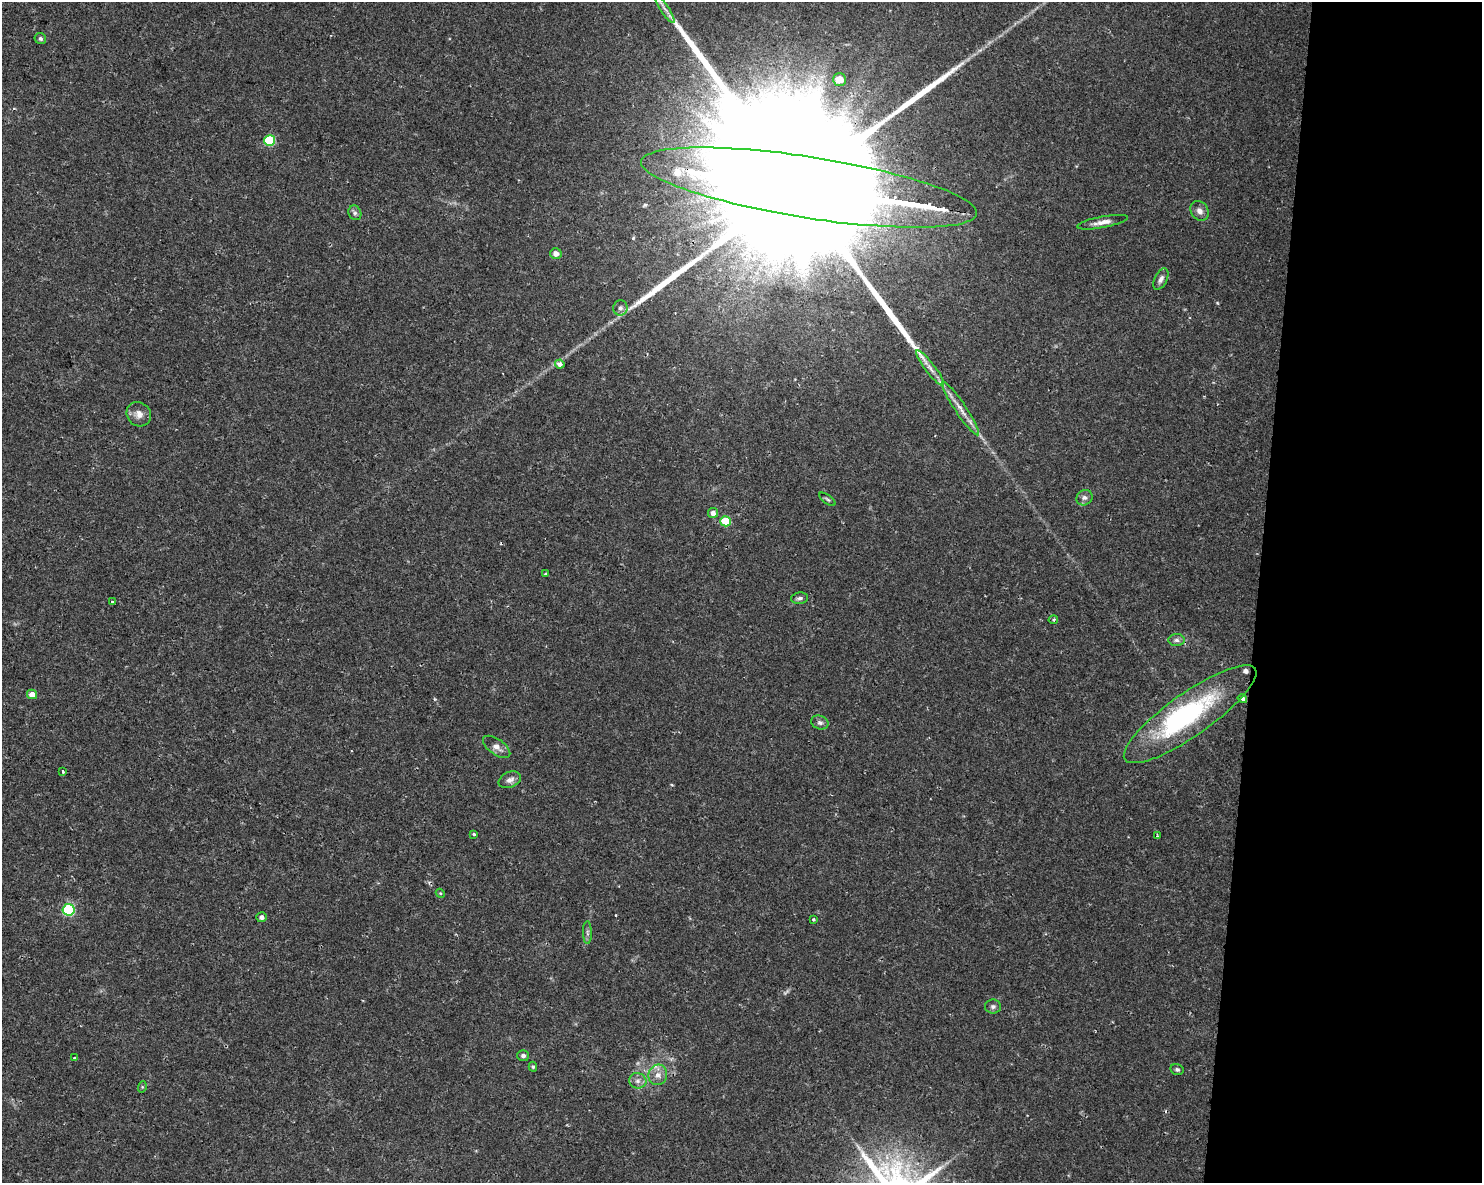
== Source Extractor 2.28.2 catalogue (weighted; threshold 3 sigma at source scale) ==
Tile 9 of 3 x 4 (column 3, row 3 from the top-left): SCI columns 3249-4728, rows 1182-2362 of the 4958 x 4735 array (HDU 1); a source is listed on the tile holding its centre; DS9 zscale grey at full resolution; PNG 1484 x 1185 px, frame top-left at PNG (2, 2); each listed source drawn as its Kron ellipse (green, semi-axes under 4 px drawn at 4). Shown black and unused: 15% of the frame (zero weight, under 2 of 3 exposures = <1% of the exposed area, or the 3 px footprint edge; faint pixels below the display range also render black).
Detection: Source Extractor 2.28.2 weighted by HDU 2 'WHT'; one run over the whole footprint, this tile lists its part. Background 0.0302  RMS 0.0033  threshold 0.0149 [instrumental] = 3 sigma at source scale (4.5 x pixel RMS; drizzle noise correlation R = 1.50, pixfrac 1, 0.0396/0.0396 arcsec/px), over >= 5 px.
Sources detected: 53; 1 too faint to see at this stretch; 1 inside a brighter object's white glare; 2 cosmic-ray / hot-pixel residue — neither listed nor drawn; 3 inside a brighter listed object's ellipse — not listed separately; the other 46 listed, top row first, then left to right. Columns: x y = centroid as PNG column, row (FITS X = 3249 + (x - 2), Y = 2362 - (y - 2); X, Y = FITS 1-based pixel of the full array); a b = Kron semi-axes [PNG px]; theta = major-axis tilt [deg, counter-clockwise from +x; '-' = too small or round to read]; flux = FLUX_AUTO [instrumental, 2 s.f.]
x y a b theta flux
665 9 17 3 -56 1.6
40 39 6 5 - 0.7
839 79 6 6 - 5.9
270 140 5 5 - 21
809 187 170 30 -9 76000
1200 211 10 8 -56 2
355 213 7 6 - 0.89
1103 222 26 5 11 2.7
556 254 6 5 - 2.1
1161 279 11 6 63 1.4
620 308 7 7 - 1.2
560 364 4 4 - 2
930 368 22 5 -53 2.6
961 409 32 5 -56 3.8
139 414 13 11 -48 2.6
1084 498 8 7 - 1.1
827 499 9 3 -36 0.51
713 513 5 5 - 1.7
725 521 5 5 - 12
546 574 3 3 - 0.5
799 598 8 5 7 0.95
113 602 3 3 - 12
1053 620 5 4 - 0.46
1176 640 8 6 -3 1.1
32 694 5 5 - 2.5
1242 699 5 3 - 3.2
1190 714 79 21 35 52
820 723 9 6 -21 1.1
497 747 16 7 -36 2.3
63 771 4 3 - 1
510 780 12 7 23 1.8
474 834 3 3 - 0.97
1157 836 3 2 - 0.36
440 893 5 3 - 0.29
69 910 6 5 - 36
261 917 5 5 - 1.2
814 919 3 3 - 0.63
587 933 11 4 -90 0.89
993 1007 8 7 - 0.94
523 1056 6 5 - 1.1
75 1058 3 3 - 2
533 1067 5 4 - 0.51
1177 1070 7 5 -12 0.68
658 1075 10 9 - 2.4
638 1081 8 7 - 1.5
142 1087 6 3 73 0.35
Overlapping masked pixels (flux is a lower limit): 1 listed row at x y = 809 187